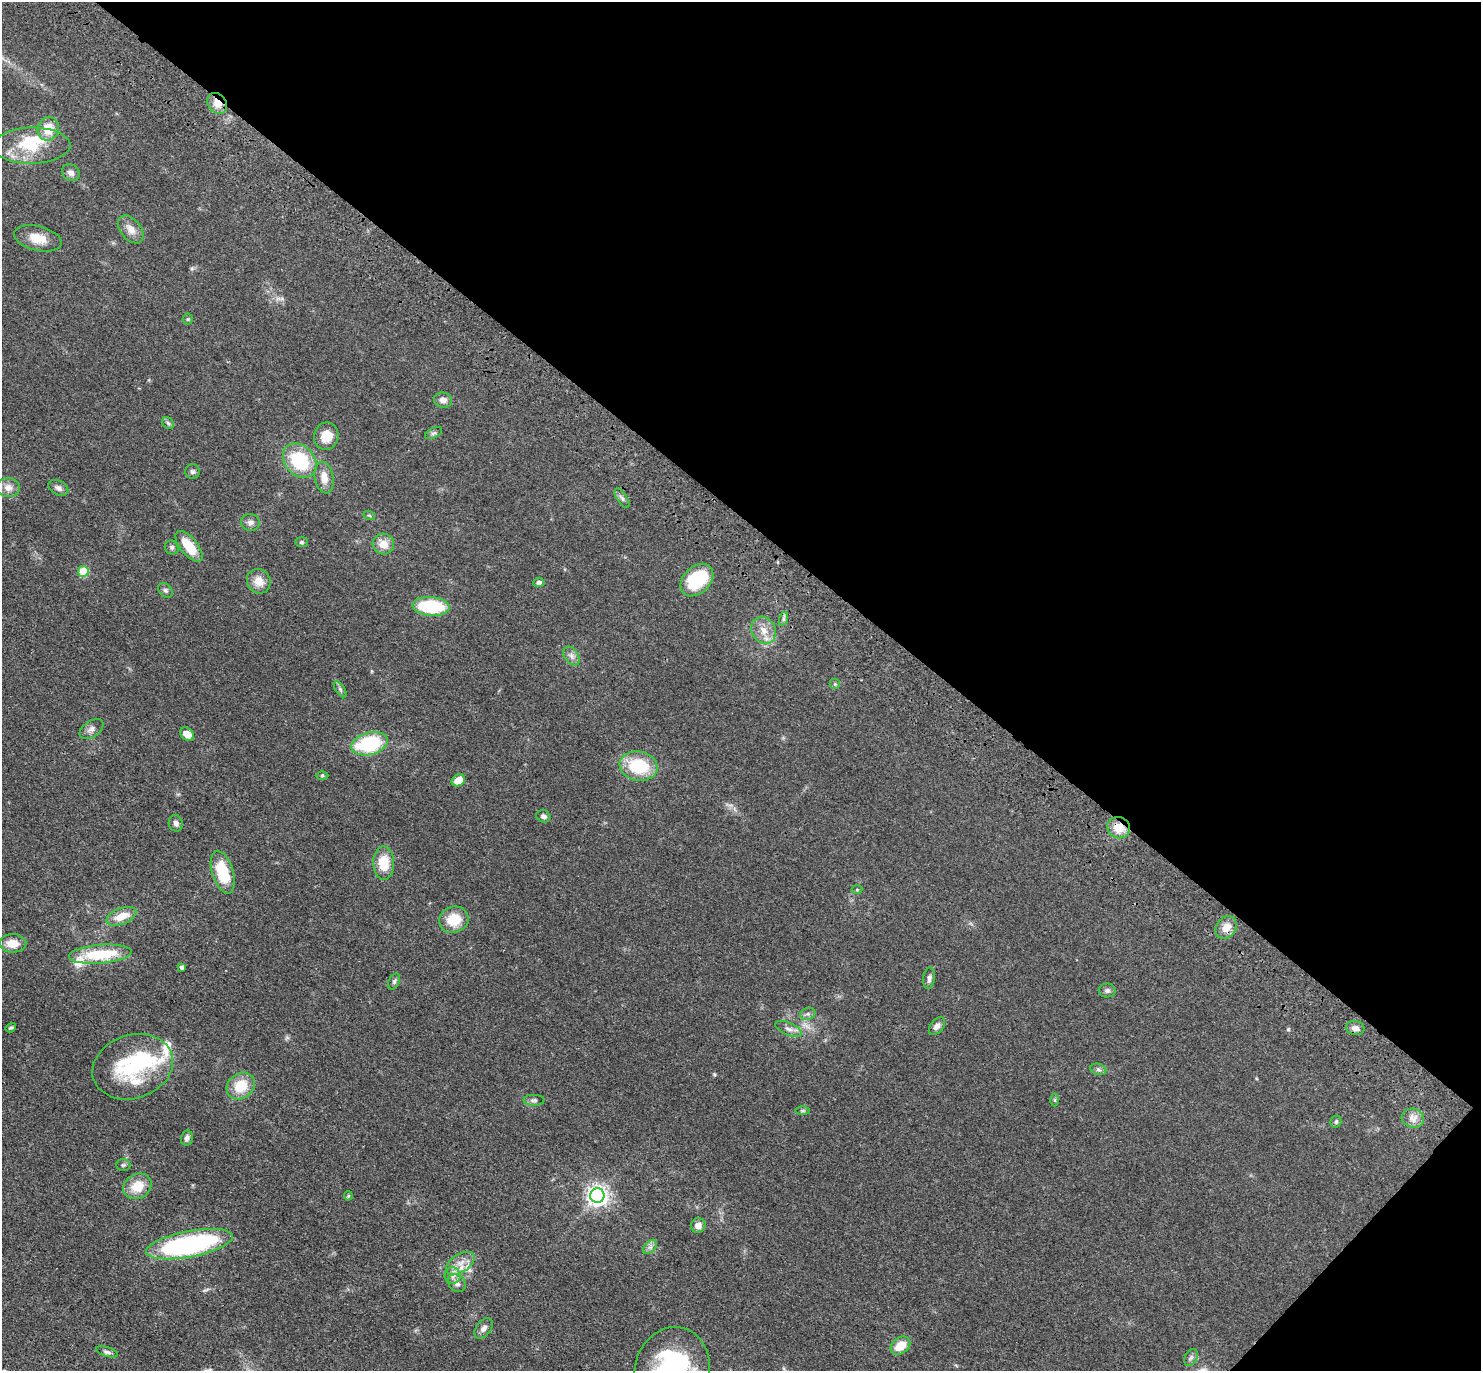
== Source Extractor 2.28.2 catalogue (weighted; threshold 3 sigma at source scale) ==
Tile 8 of 4 x 4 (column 4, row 2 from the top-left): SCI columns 4527-6005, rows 2985-4353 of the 6091 x 6109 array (HDU 1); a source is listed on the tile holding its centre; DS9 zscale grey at full resolution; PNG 1483 x 1373 px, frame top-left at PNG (2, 2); each listed source drawn as its Kron ellipse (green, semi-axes under 4 px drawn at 4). Shown black and unused: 40% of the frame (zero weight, under 3 of 4 exposures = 6% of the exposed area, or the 3 px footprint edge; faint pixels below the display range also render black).
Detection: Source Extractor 2.28.2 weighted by HDU 2 'WHT'; one run over the whole footprint, this tile lists its part. Background 0.0386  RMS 0.0045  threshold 0.0203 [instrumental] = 3 sigma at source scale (4.5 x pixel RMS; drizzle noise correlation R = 1.50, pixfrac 1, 0.05/0.05 arcsec/px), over >= 5 px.
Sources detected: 90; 2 inside a brighter object's white glare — neither listed nor drawn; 4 inside a brighter listed object's ellipse — not listed separately; the other 84 listed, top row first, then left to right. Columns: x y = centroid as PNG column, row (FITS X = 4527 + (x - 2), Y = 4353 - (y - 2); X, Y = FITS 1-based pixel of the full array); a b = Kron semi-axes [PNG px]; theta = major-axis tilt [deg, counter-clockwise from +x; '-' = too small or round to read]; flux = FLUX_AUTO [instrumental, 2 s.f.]
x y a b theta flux
217 103 11 9 -51 4.4
48 129 12 10 72 8.7
32 146 38 18 1 18
71 173 9 8 - 2.3
131 229 16 10 -51 4.1
38 238 24 12 -14 7.2
188 319 5 5 - 0.65
443 400 9 7 -15 2.6
168 423 6 5 - 0.94
434 433 9 5 26 0.98
326 436 14 12 76 6.9
300 461 19 14 -47 25
193 472 7 7 - 1.2
324 478 16 9 -79 4.8
8 488 11 9 -2 3.3
58 488 10 7 -29 1.7
622 498 11 5 -56 1.3
369 515 6 3 -19 0.48
250 522 9 8 - 2
302 542 6 5 - 0.63
383 544 11 10 - 5.4
189 546 18 8 -50 11
172 547 7 6 - 1.1
83 571 5 5 - 12
697 580 19 13 44 27
259 581 12 11 - 5.1
539 582 5 4 - 1.2
165 590 8 6 -44 1.1
431 606 18 9 -4 27
783 619 7 4 72 0.91
764 630 14 11 -61 5.2
571 656 10 7 -54 1.9
835 684 5 5 - 0.75
340 689 9 4 -55 1
92 729 13 8 35 2.2
187 734 8 6 -39 4.4
369 744 18 11 15 34
638 766 19 14 -11 22
322 775 6 4 0 0.61
458 780 7 5 34 6.6
543 816 7 6 - 1.4
176 823 8 7 - 1.4
1119 828 11 10 - 6.8
384 863 16 10 -89 11
223 872 22 10 -73 17
857 890 5 3 - 0.4
121 916 16 8 21 7.2
454 920 15 13 17 10
1226 927 12 10 54 4.7
13 943 13 9 -1 5.8
100 954 31 9 5 22
181 967 4 3 - 1.1
929 978 11 6 83 1.6
394 981 8 5 64 0.97
1107 991 8 7 - 1.3
808 1014 8 6 19 1.2
937 1026 10 6 50 1.7
11 1028 5 4 - 0.7
1355 1028 9 7 -11 2.3
789 1029 14 6 -24 2.2
133 1067 41 31 19 41
1098 1069 8 5 -18 1
241 1086 15 12 38 11
534 1100 10 5 -1 1.2
1055 1100 6 4 -89 0.62
803 1111 7 4 0 0.75
1413 1118 11 9 -13 3
1336 1122 6 5 - 0.83
187 1138 7 5 77 1.5
123 1165 7 5 2 0.81
137 1186 15 12 31 8.9
597 1195 7 7 - 260
348 1196 4 4 - 0.49
698 1225 7 7 - 3.1
189 1244 44 13 11 79
650 1247 8 5 44 1.3
460 1263 16 9 32 4.6
453 1275 8 8 - 2.1
457 1283 10 8 -43 2
484 1328 11 7 53 2.3
900 1346 11 8 37 7.4
107 1352 11 4 -18 1.2
1191 1357 9 6 63 1.3
672 1370 44 37 74 73
Overlapping masked pixels (flux is a lower limit): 2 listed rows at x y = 217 103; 1119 828
Isophote crosses this tile's border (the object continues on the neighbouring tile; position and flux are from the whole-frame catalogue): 1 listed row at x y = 672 1370
Unlisted compact peaks at least as high as the median listed source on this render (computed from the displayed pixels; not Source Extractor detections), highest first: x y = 1288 1029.